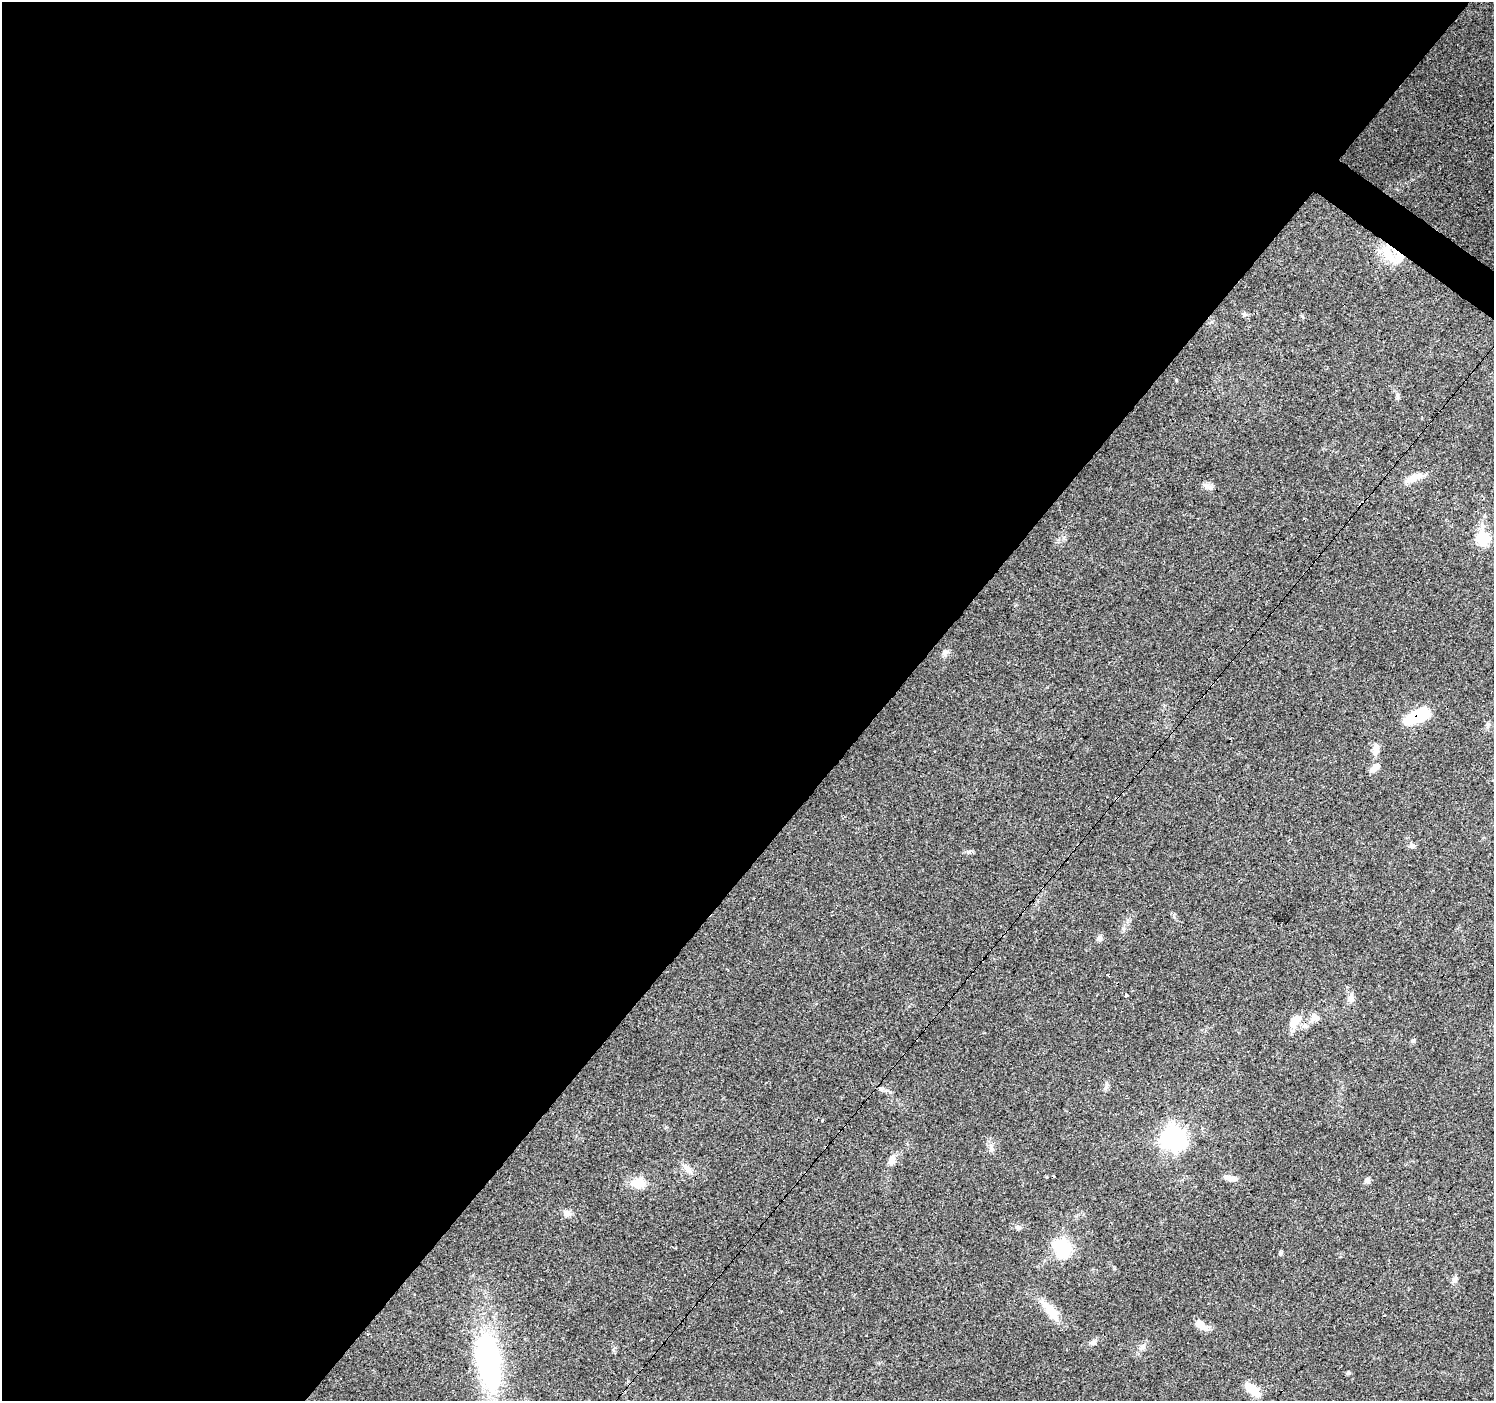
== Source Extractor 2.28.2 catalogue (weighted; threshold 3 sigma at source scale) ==
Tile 5 of 4 x 4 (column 1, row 2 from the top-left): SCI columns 1-1492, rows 2969-4367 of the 5968 x 6005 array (HDU 1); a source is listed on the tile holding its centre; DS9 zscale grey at full resolution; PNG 1496 x 1403 px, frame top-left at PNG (2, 2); no overlay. Shown black and unused: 60% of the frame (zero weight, under 3 of 4 exposures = <1% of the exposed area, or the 3 px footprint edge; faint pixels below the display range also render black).
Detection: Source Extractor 2.28.2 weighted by HDU 2 'WHT'; one run over the whole footprint, this tile lists its part. Background 0.0939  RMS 0.0067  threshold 0.0302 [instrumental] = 3 sigma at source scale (4.5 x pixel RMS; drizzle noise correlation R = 1.50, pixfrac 1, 0.0396/0.0396 arcsec/px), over >= 5 px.
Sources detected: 44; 1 inside a brighter object's white glare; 1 cosmic-ray / hot-pixel residue — not listed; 3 inside a brighter listed object's ellipse — not listed separately; the other 39 listed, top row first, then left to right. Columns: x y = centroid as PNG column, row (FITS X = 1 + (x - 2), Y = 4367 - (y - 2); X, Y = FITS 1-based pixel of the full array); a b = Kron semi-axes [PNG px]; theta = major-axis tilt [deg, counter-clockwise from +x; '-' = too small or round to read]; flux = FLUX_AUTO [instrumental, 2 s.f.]
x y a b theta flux
1388 254 30 12 -64 16
1413 478 25 8 28 7.1
1208 486 16 5 -20 2.8
1482 538 17 14 -31 17
946 652 9 6 27 2
1418 716 32 13 22 25
1487 725 7 4 -72 1.2
1376 749 13 7 -88 5
1374 768 12 7 36 3.7
1412 846 7 6 - 1.7
969 852 7 5 31 1.3
1100 938 7 7 - 1.9
1108 976 4 2 - 0.86
1126 995 3 3 - 11
1351 998 12 7 77 3.2
1315 1018 16 9 33 4.9
1297 1019 21 11 71 7.6
1413 1041 6 5 - 1.1
822 1120 3 3 - 1.6
1173 1138 9 9 - 460
991 1148 14 4 -75 2.3
892 1160 13 8 77 4.2
687 1169 14 8 -48 4.5
1229 1178 14 7 -23 3.8
1367 1181 7 6 - 2.1
638 1183 16 15 - 9.6
567 1213 10 8 -27 3.1
1018 1227 7 6 - 1.7
1062 1228 3 3 - 1.1
1061 1248 25 17 -51 28
1280 1253 5 5 - 1
1455 1279 10 6 38 2
1050 1310 32 11 -50 13
1201 1325 15 8 -40 6.7
1093 1343 9 6 19 2.2
1142 1347 7 6 - 1.8
488 1361 56 25 -84 140
1348 1373 5 5 - 0.87
1253 1390 20 9 -40 12
Overlapping masked pixels (flux is a lower limit): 2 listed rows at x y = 1388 254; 1418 716
Unlisted compact peaks at least as high as the median listed source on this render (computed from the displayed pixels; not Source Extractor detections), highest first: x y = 1176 380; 1123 928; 1244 315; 1302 316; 1397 395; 1174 917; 1106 1087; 1064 538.